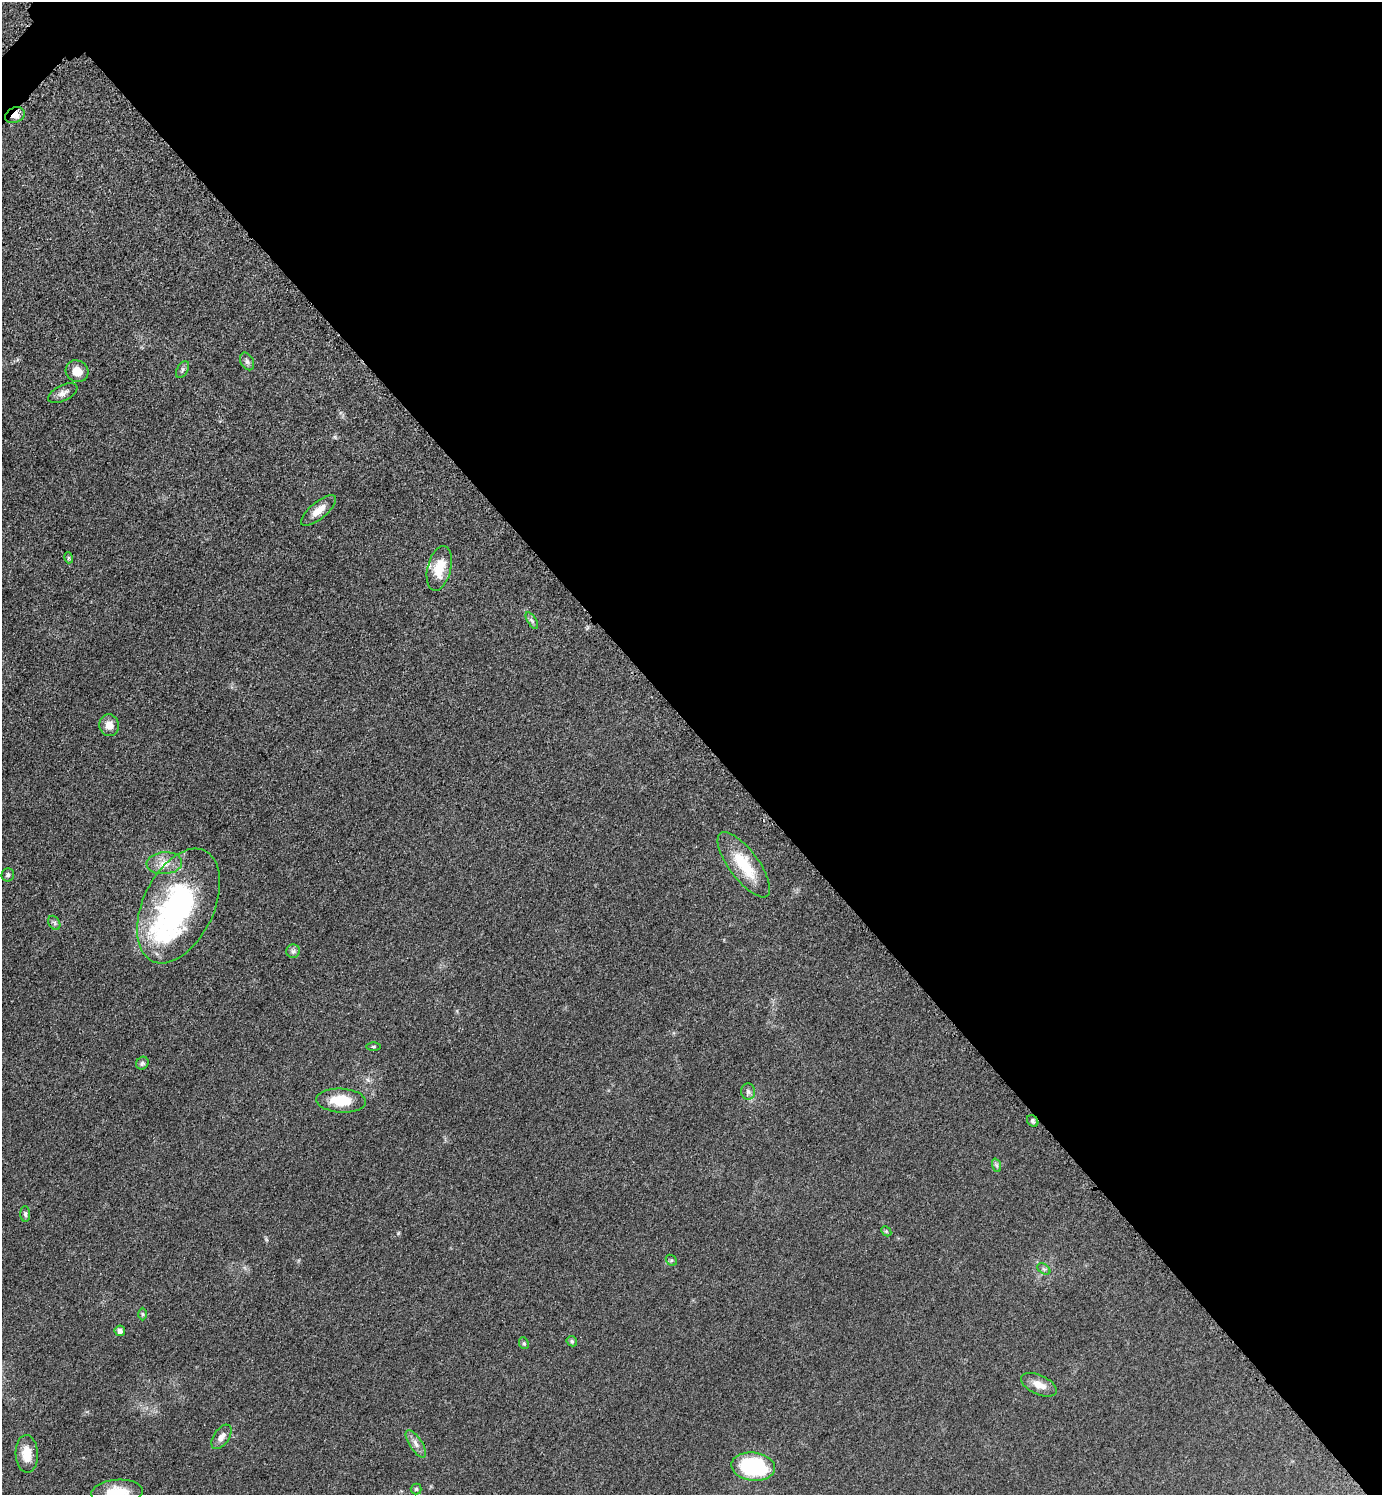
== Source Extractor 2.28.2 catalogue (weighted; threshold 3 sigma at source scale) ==
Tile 8 of 4 x 4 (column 4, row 2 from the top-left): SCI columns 4354-5733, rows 3005-4497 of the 6048 x 6047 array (HDU 1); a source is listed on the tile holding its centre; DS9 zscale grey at full resolution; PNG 1384 x 1497 px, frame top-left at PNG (2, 2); each listed source drawn as its Kron ellipse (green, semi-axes under 4 px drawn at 4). Shown black and unused: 49% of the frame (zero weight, under 3 of 5 exposures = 4% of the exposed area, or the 3 px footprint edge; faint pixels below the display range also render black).
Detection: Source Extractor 2.28.2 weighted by HDU 2 'WHT'; one run over the whole footprint, this tile lists its part. Background 0.0497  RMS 0.0055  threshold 0.0245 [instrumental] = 3 sigma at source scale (4.5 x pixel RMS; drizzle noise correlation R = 1.50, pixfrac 1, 0.05/0.05 arcsec/px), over >= 5 px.
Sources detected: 39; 2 inside a brighter listed object's ellipse — not listed separately; the other 37 listed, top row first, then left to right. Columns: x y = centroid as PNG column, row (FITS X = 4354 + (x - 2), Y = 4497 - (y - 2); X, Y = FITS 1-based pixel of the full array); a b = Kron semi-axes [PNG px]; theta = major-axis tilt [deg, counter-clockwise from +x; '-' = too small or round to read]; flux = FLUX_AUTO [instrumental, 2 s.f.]
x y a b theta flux
15 115 10 7 23 4.9
247 361 9 6 -63 1.6
182 369 9 5 60 1.3
77 371 11 10 - 6.1
63 393 16 8 26 3.2
319 510 21 8 39 6.5
69 558 5 3 - 0.67
439 568 23 11 76 12
532 620 9 4 -59 1.2
109 725 11 10 - 4.7
164 863 18 11 4 6.6
744 865 39 14 -53 21
8 875 6 6 - 1.2
178 906 61 35 64 110
54 923 7 5 -60 1.2
293 951 7 6 - 1.5
374 1046 7 3 -1 0.72
142 1063 7 5 55 1.2
748 1092 8 7 - 1.9
341 1101 25 12 -4 15
1033 1121 6 5 - 1
996 1165 7 4 -70 1.1
25 1214 8 5 -89 1.1
886 1231 6 4 -45 0.63
671 1260 6 4 -44 0.89
1044 1269 7 4 -34 1.1
142 1314 6 4 -89 0.8
120 1331 5 5 - 1.9
572 1341 6 4 -47 0.73
524 1343 6 4 -68 0.8
1039 1385 19 9 -24 5.7
221 1437 14 7 56 3.6
416 1444 16 6 -57 3.2
27 1454 19 11 -87 8.5
753 1467 22 14 -6 46
416 1489 5 5 - 0.93
117 1492 26 12 4 13
Overlapping masked pixels (flux is a lower limit): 1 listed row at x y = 15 115
Isophote crosses this tile's border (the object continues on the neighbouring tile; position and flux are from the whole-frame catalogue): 1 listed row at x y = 117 1492